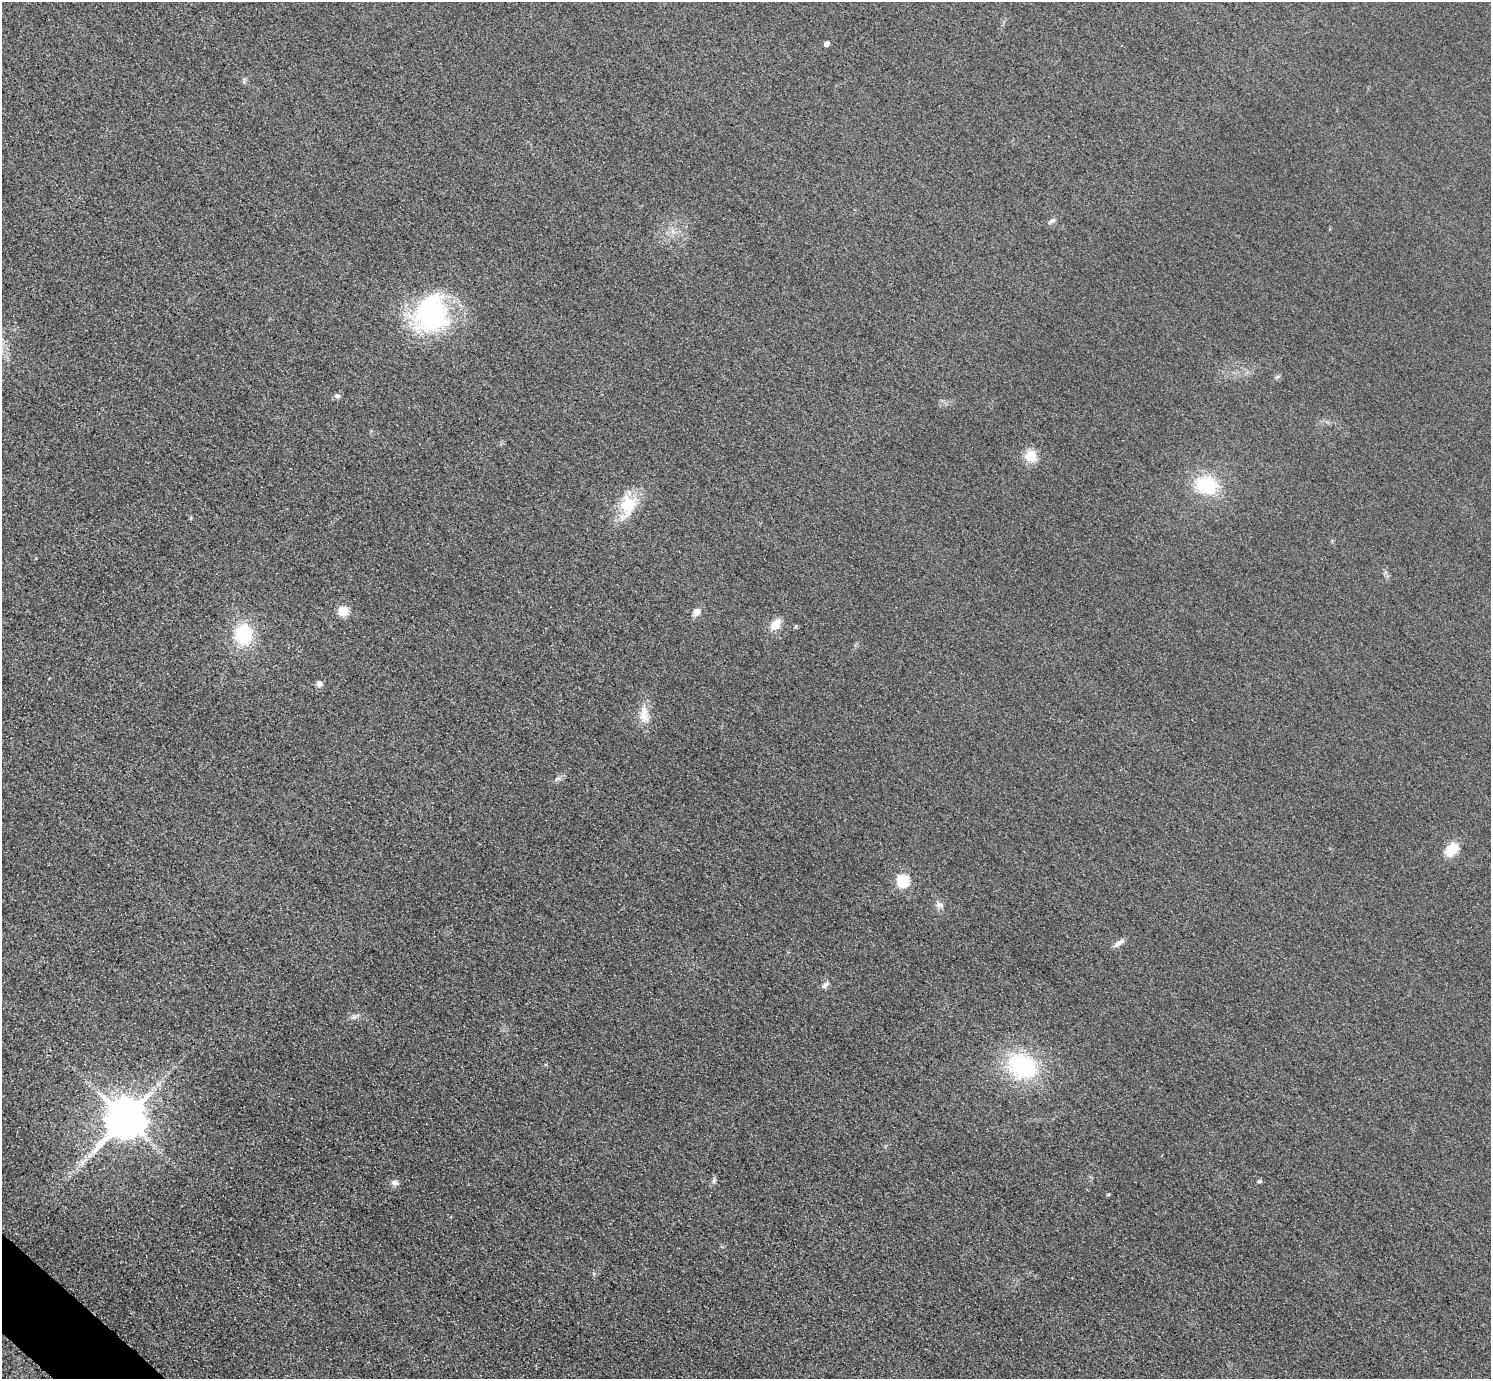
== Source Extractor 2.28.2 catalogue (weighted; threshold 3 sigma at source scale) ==
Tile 7 of 4 x 4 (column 3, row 2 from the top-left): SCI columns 3010-4498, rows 2938-4314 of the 6017 x 6017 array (HDU 1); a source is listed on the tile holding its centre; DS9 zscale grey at full resolution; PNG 1493 x 1381 px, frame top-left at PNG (2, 2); no overlay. Shown black and unused: <1% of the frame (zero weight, under 3 of 4 exposures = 3% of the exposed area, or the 3 px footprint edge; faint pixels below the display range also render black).
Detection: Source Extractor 2.28.2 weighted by HDU 2 'WHT'; one run over the whole footprint, this tile lists its part. Background 0.0847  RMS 0.019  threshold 0.0851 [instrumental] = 3 sigma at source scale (4.5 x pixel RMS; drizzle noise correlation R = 1.50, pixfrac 1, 0.05/0.05 arcsec/px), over >= 5 px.
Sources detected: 26; all 26 listed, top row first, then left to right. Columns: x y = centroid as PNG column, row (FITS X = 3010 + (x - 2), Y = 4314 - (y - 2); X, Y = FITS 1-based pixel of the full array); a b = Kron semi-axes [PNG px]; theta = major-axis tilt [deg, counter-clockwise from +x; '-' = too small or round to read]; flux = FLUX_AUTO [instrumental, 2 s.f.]
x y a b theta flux
826 44 4 4 - 9.3
1052 220 9 5 29 5
431 313 42 38 78 270
337 396 9 6 18 5.4
1031 456 15 14 - 28
1206 485 24 19 -24 91
628 504 23 20 82 61
343 611 6 5 - 87
696 612 8 6 49 12
776 624 12 8 57 25
796 626 6 3 72 2
244 634 22 19 -82 91
319 684 6 5 - 9.3
644 716 18 11 -58 22
1451 850 18 11 44 33
903 881 6 6 - 150
939 905 9 7 -12 7.8
1119 943 14 6 32 8.8
825 985 10 6 34 6
354 1017 11 4 27 5.5
1022 1066 25 20 -23 190
125 1118 12 10 41 6400
89 1155 8 5 46 6.6
714 1181 8 4 81 4.1
1259 1181 5 4 - 3.6
395 1183 9 6 -13 7.9
Unlisted compact peaks at least as high as the median listed source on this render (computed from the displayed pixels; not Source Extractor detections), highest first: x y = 1108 1194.